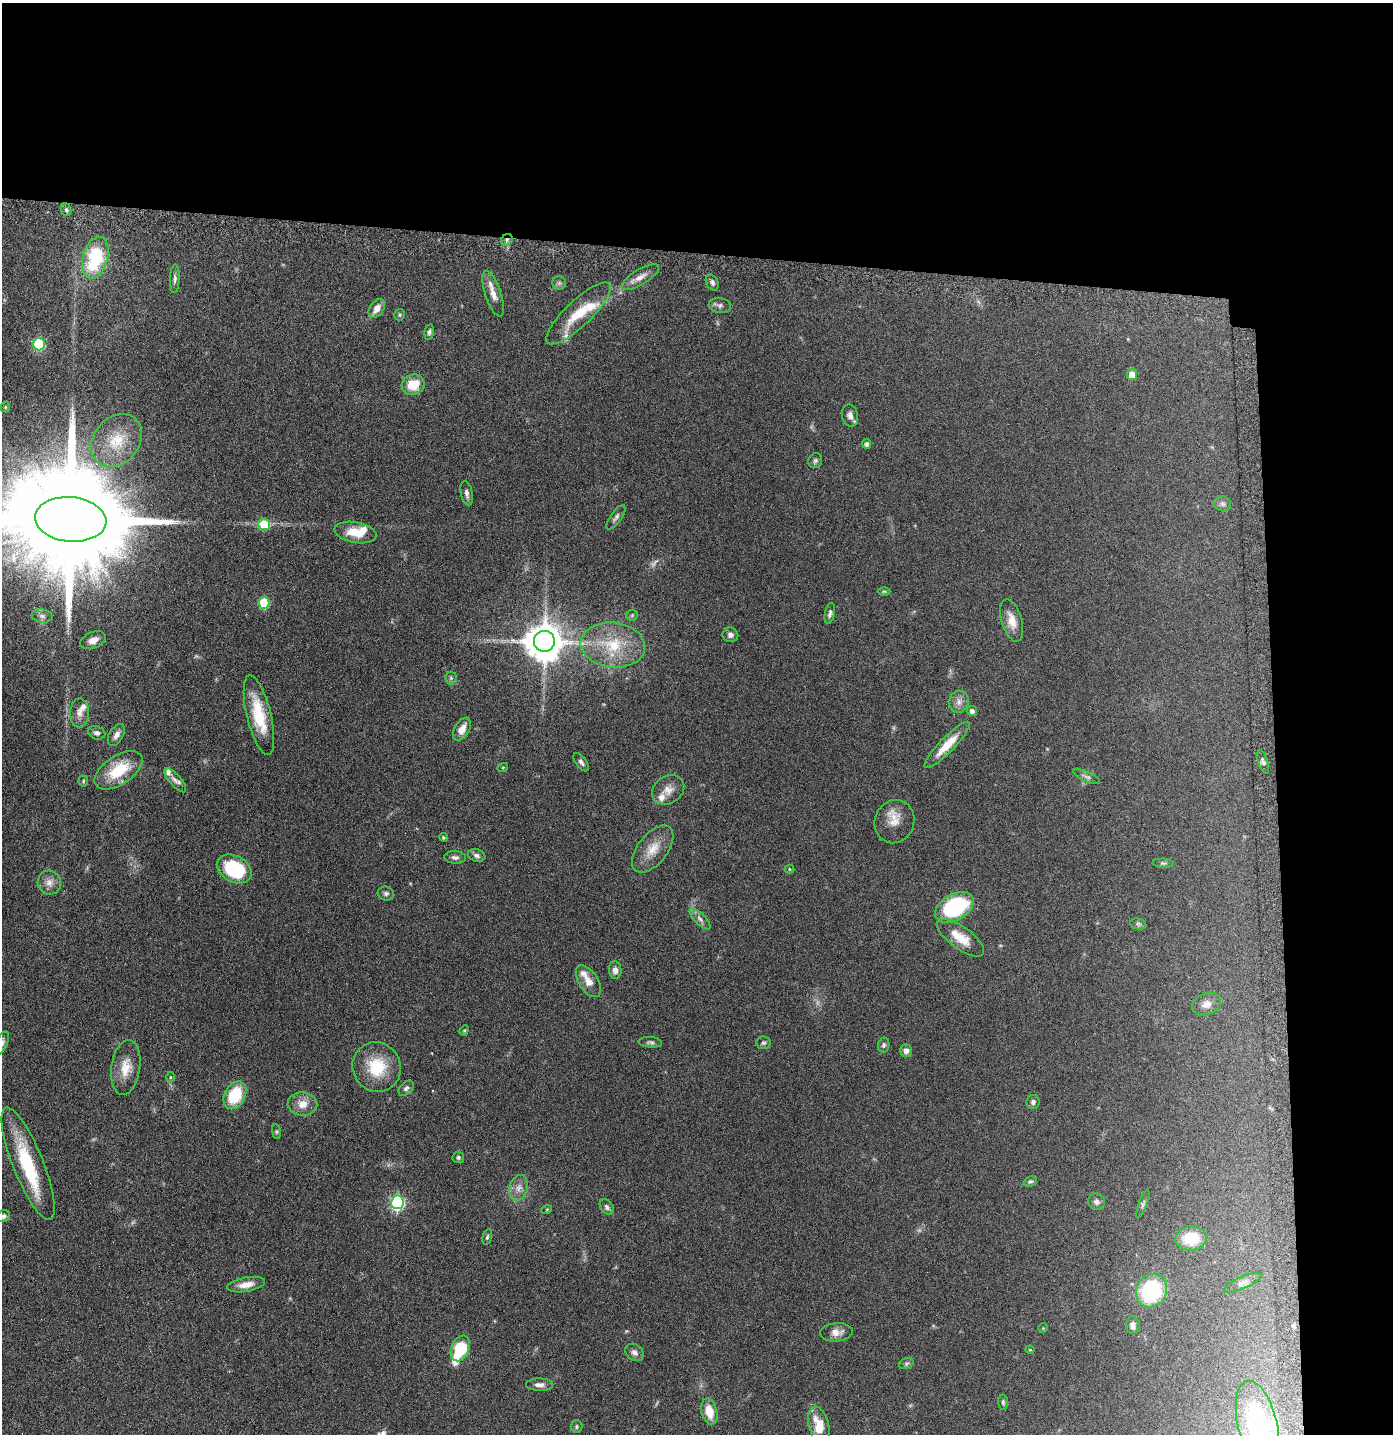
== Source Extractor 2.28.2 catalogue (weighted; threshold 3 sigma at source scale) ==
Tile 3 of 3 x 3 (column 3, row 1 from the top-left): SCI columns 2881-4271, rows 2890-4321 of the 4368 x 4346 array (HDU 1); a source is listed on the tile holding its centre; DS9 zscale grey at full resolution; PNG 1395 x 1436 px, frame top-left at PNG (2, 3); each listed source drawn as its Kron ellipse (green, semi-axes under 4 px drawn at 4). Shown black and unused: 24% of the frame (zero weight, under 5 of 9 exposures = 4% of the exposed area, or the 3 px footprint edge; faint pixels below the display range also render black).
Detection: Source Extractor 2.28.2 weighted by HDU 2 'WHT'; one run over the whole footprint, this tile lists its part. Background 0.102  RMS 0.0043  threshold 0.0175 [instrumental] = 3 sigma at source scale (4.09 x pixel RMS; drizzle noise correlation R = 1.36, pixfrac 0.8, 0.05/0.05 arcsec/px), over >= 5 px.
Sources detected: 128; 3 too faint to see at this stretch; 2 inside a brighter object's white glare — neither listed nor drawn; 10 inside a brighter listed object's ellipse — not listed separately; the other 113 listed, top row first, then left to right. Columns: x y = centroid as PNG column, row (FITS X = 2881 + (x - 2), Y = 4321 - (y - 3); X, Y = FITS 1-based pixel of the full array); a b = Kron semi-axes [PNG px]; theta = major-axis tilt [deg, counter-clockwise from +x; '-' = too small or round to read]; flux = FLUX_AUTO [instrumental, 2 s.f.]
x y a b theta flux
66 210 6 5 - 0.81
507 240 6 5 - 1.1
95 258 21 12 75 27
640 277 21 7 30 3.3
175 279 14 5 88 1.3
712 282 8 6 -62 1.1
559 283 7 7 - 1
493 294 24 8 -71 3.7
720 305 11 7 -7 1.3
377 308 10 7 56 3.5
578 313 43 13 43 12
400 315 6 5 - 0.56
429 332 8 4 80 0.86
39 344 6 6 - 32
1132 375 5 5 - 6.3
413 385 11 10 - 8.5
5 407 5 4 - 0.45
850 415 11 8 -76 2
117 440 29 22 50 13
867 444 5 4 - 0.91
815 461 8 6 61 0.93
467 493 12 6 -79 1.5
1222 504 8 7 - 1.2
616 517 14 5 55 1.3
71 519 36 22 -5 19000
264 524 6 6 - 14
355 532 21 10 -10 8.1
884 591 6 4 0 0.55
264 603 6 5 - 22
830 613 11 4 78 1.1
632 615 6 5 - 0.64
42 616 10 6 -8 1.5
1012 621 22 10 -74 5.2
730 635 8 7 - 1.5
93 640 13 8 22 3.2
544 641 10 10 - 1100
613 645 32 22 -7 19
451 678 6 6 - 0.81
959 702 11 10 - 2.4
972 711 5 5 - 1.5
79 713 14 9 89 2.9
259 715 41 12 -76 15
462 729 12 7 58 4.1
97 733 9 6 -19 1.4
116 735 12 7 59 2.4
947 745 31 7 46 8.3
581 762 11 5 -52 1.2
1263 762 12 5 -73 1.1
503 767 5 3 - 0.37
119 770 27 14 34 17
1087 777 14 5 -24 1.4
175 780 15 5 -48 1.9
83 781 5 5 - 0.54
668 790 17 13 34 4.2
894 822 22 19 67 6.5
443 837 4 4 - 0.53
653 849 27 15 52 7.3
477 855 9 6 -18 1.4
455 857 11 6 -2 1.3
1163 863 11 4 -2 0.78
234 869 18 13 -28 28
789 869 5 4 - 0.45
49 882 12 11 - 3
386 893 8 7 - 1.2
955 907 21 13 29 41
700 919 14 5 -46 1.6
1138 924 8 5 -8 0.8
960 938 28 11 -36 7.7
615 970 9 6 -86 2.1
588 981 18 9 -57 4.2
1206 1004 15 11 24 3.2
464 1030 5 4 - 0.48
650 1042 12 5 -5 1
2 1043 12 5 65 1.4
763 1043 7 6 - 0.89
884 1045 7 5 80 0.85
906 1051 6 6 - 1.8
126 1067 28 14 81 7.4
377 1067 25 24 - 16
170 1077 5 3 - 0.39
406 1088 9 6 46 1
235 1095 15 10 61 16
1033 1102 7 6 - 1.3
302 1104 15 12 -2 4.7
276 1132 7 4 -82 0.54
458 1157 6 5 - 0.75
28 1164 60 15 -68 23
1030 1182 7 5 24 0.71
519 1188 13 9 75 2.9
397 1202 7 6 - 77
1096 1202 8 8 - 1.5
1143 1204 15 3 69 0.88
607 1207 9 6 -52 1
547 1209 5 3 - 0.35
3 1216 7 6 - 1.1
487 1237 8 4 75 0.75
1191 1238 15 12 3 12
1243 1283 20 6 24 2.2
246 1285 19 7 10 4
1151 1291 17 15 61 30
1133 1325 9 7 -90 1.8
1043 1328 4 4 - 0.36
836 1332 16 9 4 3.1
460 1348 13 8 67 20
1030 1350 4 4 - 0.41
634 1352 10 7 -38 1.7
906 1364 7 5 19 0.74
539 1385 13 6 -1 1.9
1003 1402 7 5 -88 0.75
709 1411 13 7 -76 7
1258 1425 45 19 -77 48
577 1426 6 6 - 0.67
819 1426 19 10 -77 8.8
Overlapping masked pixels (flux is a lower limit): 1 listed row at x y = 507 240
Isophote crosses this tile's border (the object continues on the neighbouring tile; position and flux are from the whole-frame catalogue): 4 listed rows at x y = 71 519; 2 1043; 3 1216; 1258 1425